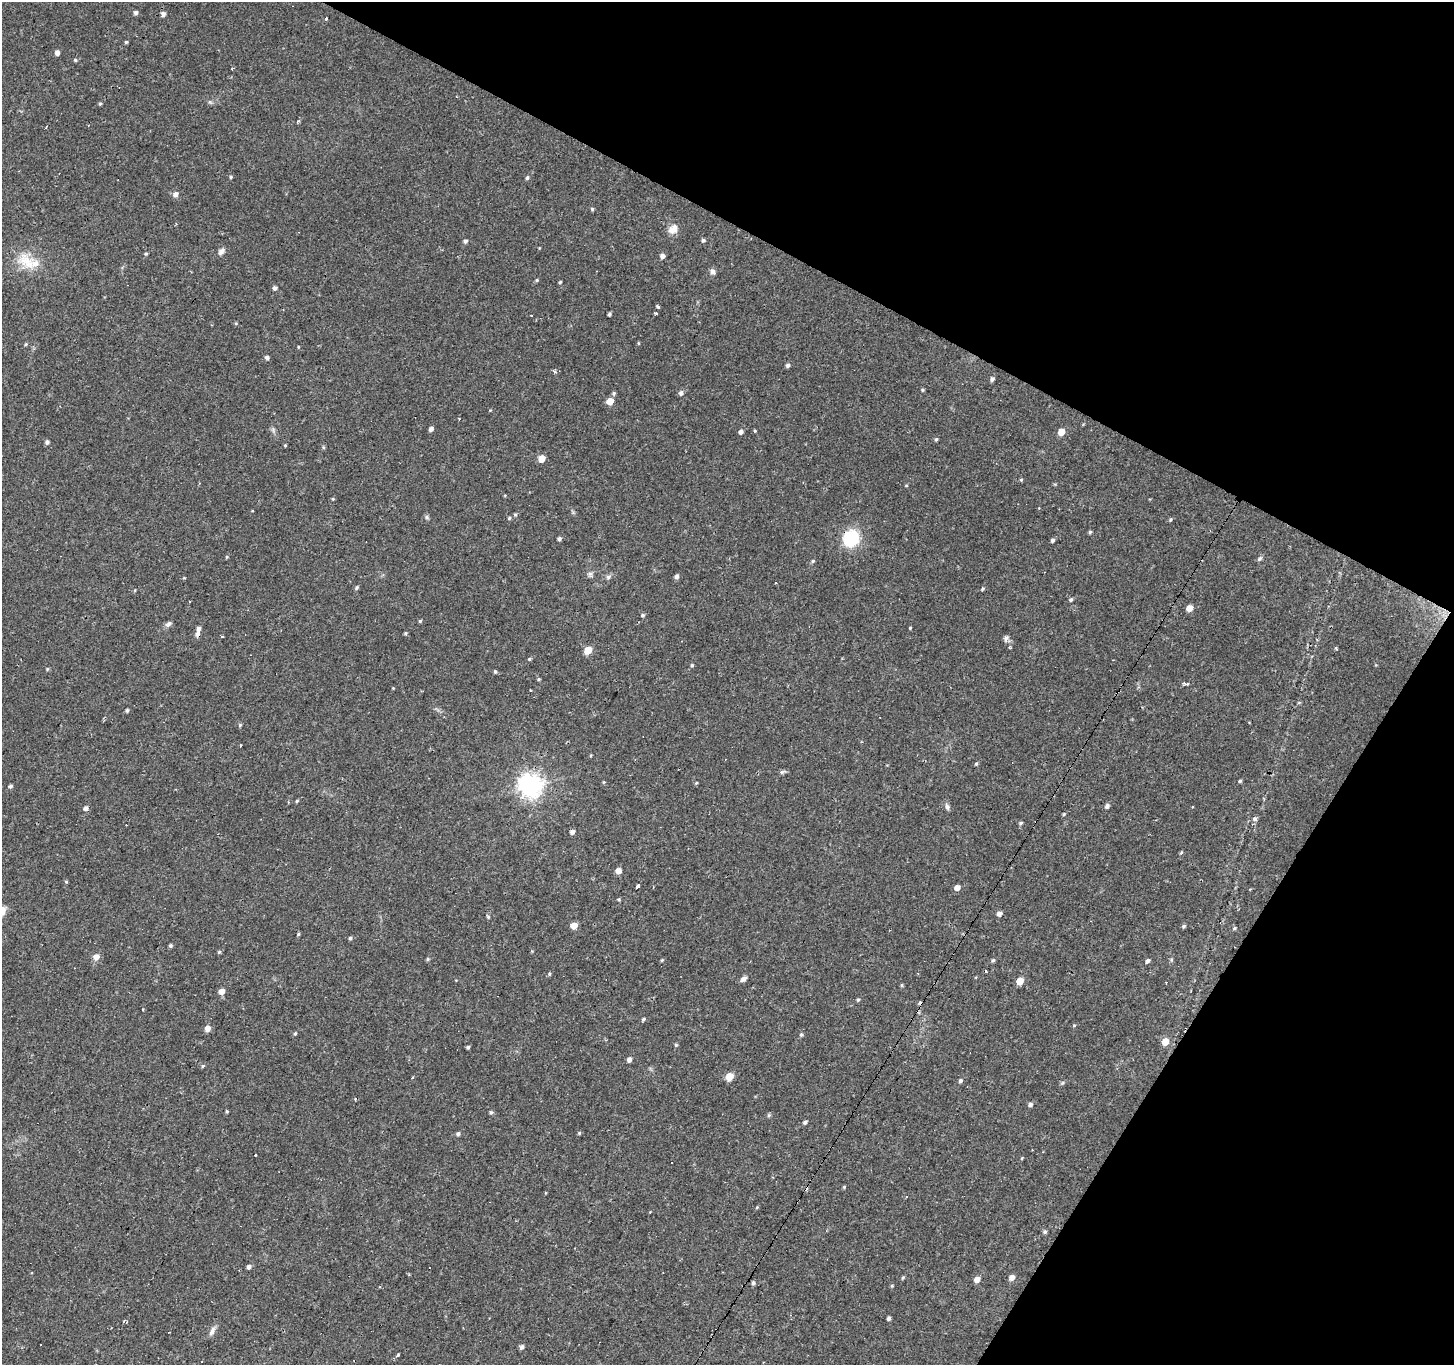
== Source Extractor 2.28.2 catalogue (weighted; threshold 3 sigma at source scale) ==
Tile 8 of 4 x 4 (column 4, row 2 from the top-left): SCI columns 4362-5813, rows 2983-4345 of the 5813 x 5898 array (HDU 1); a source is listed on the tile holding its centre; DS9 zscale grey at full resolution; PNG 1456 x 1367 px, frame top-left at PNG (2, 2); no overlay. Shown black and unused: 27% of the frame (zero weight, under 2 of 3 exposures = <1% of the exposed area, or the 3 px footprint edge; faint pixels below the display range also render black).
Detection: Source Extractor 2.28.2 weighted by HDU 2 'WHT'; one run over the whole footprint, this tile lists its part. Background 0.0542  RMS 0.0044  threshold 0.0198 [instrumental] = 3 sigma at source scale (4.5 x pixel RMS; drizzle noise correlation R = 1.50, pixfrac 1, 0.0396/0.0396 arcsec/px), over >= 5 px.
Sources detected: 178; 9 cosmic-ray / hot-pixel residue — not listed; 1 inside a brighter listed object's ellipse — not listed separately; the other 168 listed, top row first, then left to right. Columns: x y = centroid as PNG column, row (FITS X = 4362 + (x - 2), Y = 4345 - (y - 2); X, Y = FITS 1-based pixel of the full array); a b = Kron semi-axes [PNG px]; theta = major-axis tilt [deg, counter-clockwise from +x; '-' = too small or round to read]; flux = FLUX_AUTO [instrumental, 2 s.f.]
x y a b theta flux
136 13 5 4 - 1.1
163 14 4 4 - 1.6
325 18 3 3 - 1.7
126 42 4 4 - 0.52
57 53 5 4 - 2
75 60 4 4 - 0.57
232 69 4 3 - 0.4
100 104 4 3 - 0.72
231 177 4 4 - 0.61
527 178 5 4 - 0.69
176 194 7 6 - 1.6
592 209 4 4 - 0.61
673 229 13 10 47 3.7
703 240 4 4 - 0.85
465 241 5 4 - 1.1
221 252 8 6 56 1.7
146 254 5 4 - 0.52
662 256 5 5 - 1.7
31 263 29 17 -10 11
712 271 7 6 - 1.4
537 280 5 4 - 0.62
560 282 4 3 - 0.52
275 288 4 4 - 1.3
656 313 3 3 - 0.89
609 314 3 3 - 0.76
531 315 3 2 - 0.48
236 323 5 4 - 0.44
638 343 5 3 - 0.42
26 344 4 4 - 0.53
267 357 4 4 - 1.3
788 365 5 4 - 1.1
992 379 5 5 - 1.2
923 390 4 3 - 0.55
614 393 5 5 - 0.79
681 393 6 5 - 1.3
610 401 5 5 - 5.5
490 410 4 3 - 0.33
431 429 4 4 - 1.6
273 430 7 5 -48 0.88
755 431 4 3 - 0.45
741 432 5 4 - 1.6
1061 432 5 5 - 5.5
936 439 4 4 - 0.66
47 442 5 4 - 1.1
285 445 3 3 - 0.41
323 447 5 4 - 0.6
541 459 5 5 - 5.7
1021 480 4 4 - 0.5
906 486 4 3 - 0.39
333 499 4 3 - 0.36
515 514 6 4 -1 0.58
509 518 5 3 - 0.56
1170 519 5 4 - 0.59
1090 532 4 4 - 0.61
851 538 16 14 54 21
559 539 4 4 - 0.97
1052 540 4 4 - 0.94
227 557 4 4 - 0.46
1260 559 8 5 48 0.84
813 561 6 4 23 0.63
590 574 8 6 -75 1.1
677 576 5 5 - 1.4
608 577 7 6 - 0.97
357 588 5 5 - 0.71
983 589 5 4 - 0.61
1071 600 5 4 - 0.72
1189 608 5 5 - 4.1
643 615 5 4 - 0.7
420 621 4 4 - 0.51
168 624 10 6 37 1.3
910 628 3 3 - 0.42
197 633 9 5 61 1.7
405 633 4 4 - 0.53
222 636 3 3 - 0.57
1006 638 10 6 72 1.1
588 650 5 5 - 9.5
529 659 4 4 - 0.52
692 665 5 4 - 0.56
47 669 5 4 - 0.51
495 671 5 3 - 0.63
539 679 4 4 - 0.5
1185 684 9 4 8 0.92
393 688 3 3 - 0.31
1299 702 5 3 - 0.41
127 710 4 4 - 0.82
240 725 5 4 - 0.55
976 764 5 4 - 0.6
782 772 10 4 26 0.88
1240 781 4 3 - 0.61
604 782 4 4 - 0.43
696 783 5 3 - 0.41
530 785 8 8 - 330
10 786 4 4 - 0.95
297 801 4 4 - 0.56
1107 806 5 5 - 1.3
947 807 9 5 -77 1.2
86 808 6 5 - 1.3
1064 814 4 3 - 0.47
1254 819 7 6 - 1.3
1021 823 4 4 - 0.75
572 832 4 4 - 1.9
1181 853 6 4 51 0.53
618 871 5 5 - 3.1
66 882 4 4 - 0.48
638 886 4 3 - 1.7
957 888 5 4 - 3
619 900 4 4 - 0.55
999 914 5 4 - 2.4
488 917 6 4 -62 0.64
574 926 5 5 - 4.5
1184 926 5 4 - 0.72
1234 928 4 3 - 0.58
298 934 4 4 - 0.5
350 938 4 4 - 0.64
170 946 4 4 - 0.74
219 952 5 4 - 0.54
96 957 6 5 - 3.8
428 959 5 4 - 0.58
662 960 5 4 - 0.45
993 960 5 4 - 0.64
1148 961 5 4 - 1.1
549 974 5 4 - 0.54
743 979 9 6 34 1.5
1020 981 5 5 - 7.8
902 985 5 4 - 0.51
222 991 5 4 - 3.9
858 1000 5 4 - 0.65
143 1010 3 2 - 0.38
643 1019 5 4 - 0.69
1074 1025 4 3 - 0.41
207 1028 5 5 - 3.1
295 1033 5 4 - 0.56
801 1035 5 5 - 0.65
1165 1041 7 6 - 5.4
676 1045 5 4 - 0.55
468 1047 3 3 - 0.72
629 1060 5 4 - 1.9
203 1066 5 4 - 0.61
729 1076 5 5 - 8.4
412 1077 4 2 - 0.44
960 1081 5 4 - 1.1
1030 1105 5 4 - 1.3
227 1111 4 3 - 0.46
491 1112 6 4 74 0.7
769 1115 6 4 47 0.75
805 1122 5 4 - 0.94
579 1133 4 4 - 0.53
458 1134 5 5 - 0.96
1032 1150 3 2 - 0.58
255 1155 3 3 - 0.95
1022 1158 4 3 - 0.38
672 1163 3 3 - 0.81
844 1187 4 4 - 0.5
757 1207 5 3 - 0.44
1045 1232 5 5 - 0.82
249 1267 5 4 - 1.4
430 1268 3 3 - 1.1
903 1277 5 4 - 0.56
1012 1277 5 5 - 2.6
977 1279 5 5 - 3.7
753 1283 4 4 - 0.88
892 1286 5 4 - 0.51
889 1318 4 3 - 1.2
124 1321 4 4 - 1
212 1331 14 6 66 2
41 1344 3 2 - 0.73
521 1347 5 4 - 1.3
398 1355 5 4 - 0.62
Overlapping masked pixels (flux is a lower limit): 2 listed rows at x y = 851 538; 197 633
Unlisted compact peaks at least as high as the median listed source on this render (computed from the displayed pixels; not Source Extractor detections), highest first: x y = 658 307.